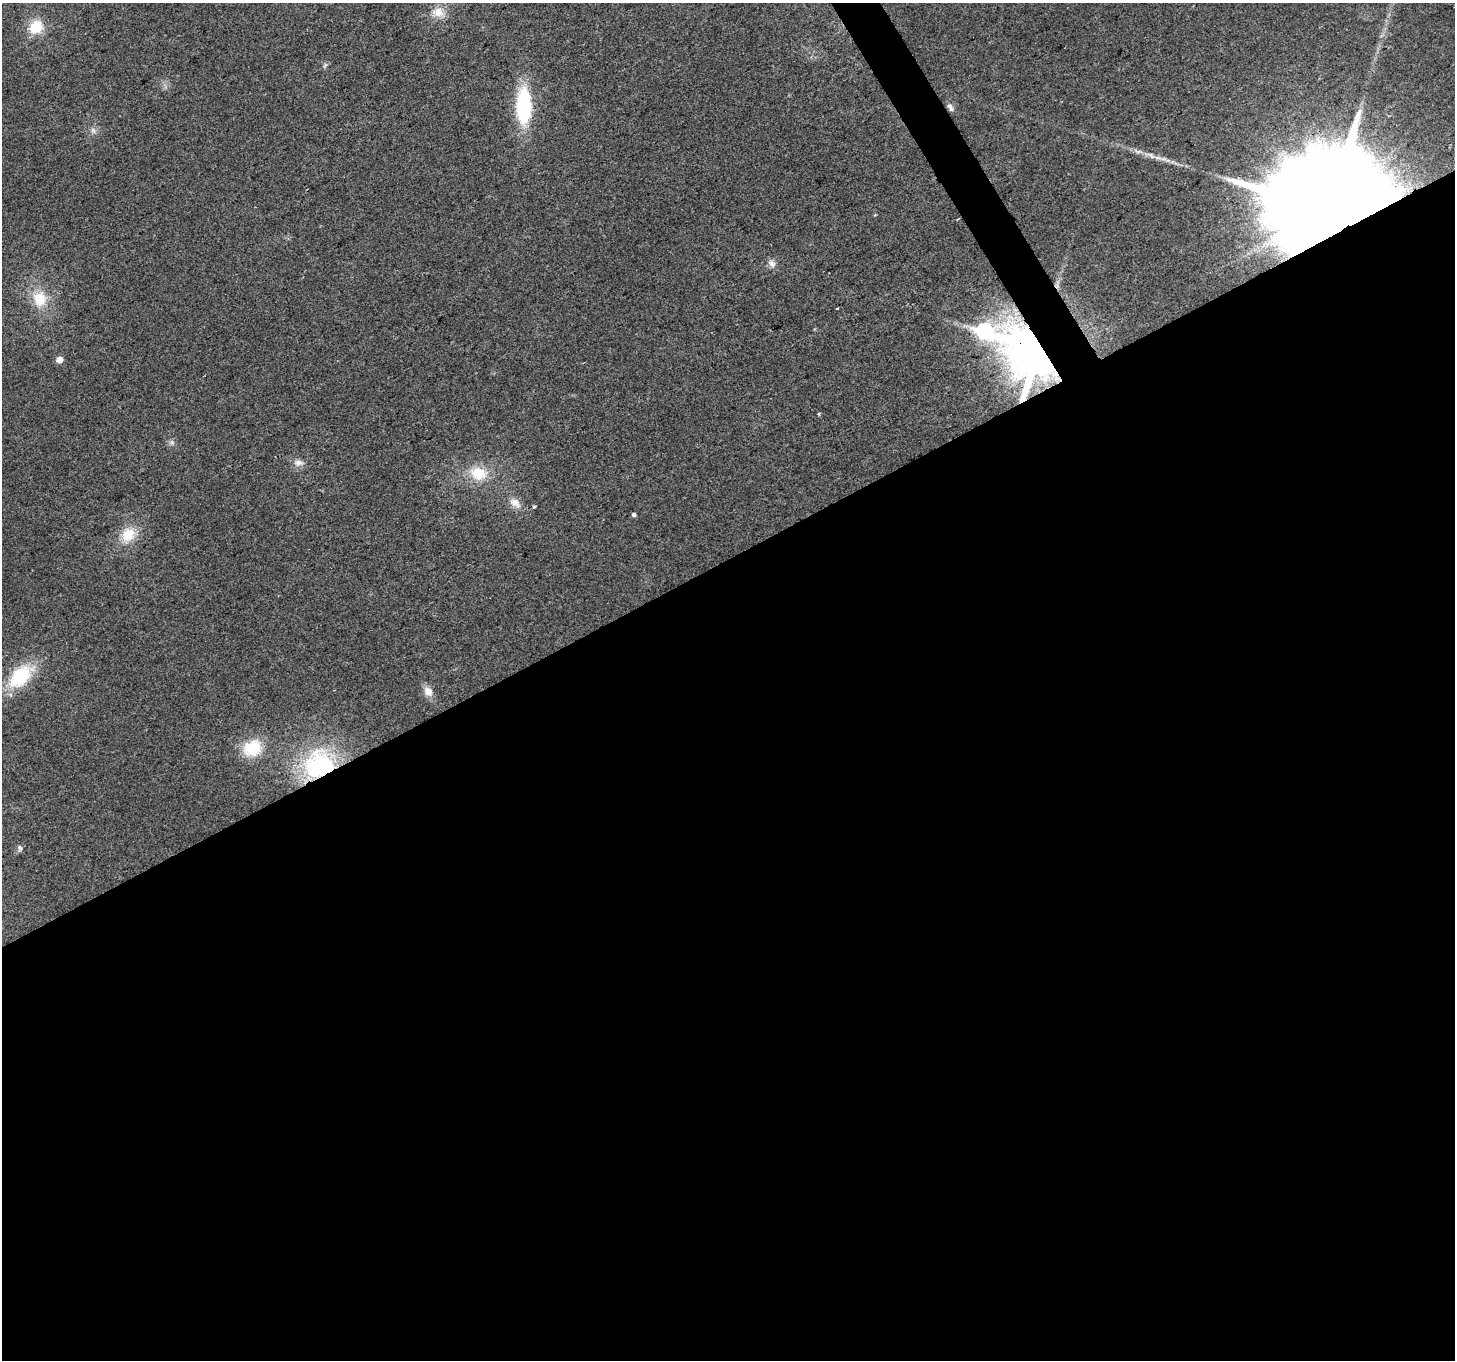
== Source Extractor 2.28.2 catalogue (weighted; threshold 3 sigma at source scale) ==
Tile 15 of 4 x 4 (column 3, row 4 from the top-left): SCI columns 2906-4358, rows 108-1465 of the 5813 x 5705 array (HDU 1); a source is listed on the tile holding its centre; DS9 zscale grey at full resolution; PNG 1457 x 1362 px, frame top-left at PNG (2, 3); no overlay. Shown black and unused: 60% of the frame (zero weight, under 2 of 3 exposures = <1% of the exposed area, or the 3 px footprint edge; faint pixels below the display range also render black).
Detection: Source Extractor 2.28.2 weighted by HDU 2 'WHT'; one run over the whole footprint, this tile lists its part. Background 0.035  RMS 0.0064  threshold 0.0286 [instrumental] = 3 sigma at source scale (4.5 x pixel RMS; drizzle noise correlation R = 1.50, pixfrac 1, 0.0396/0.0396 arcsec/px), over >= 5 px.
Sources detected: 28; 1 cosmic-ray / hot-pixel residue — not listed; the other 27 listed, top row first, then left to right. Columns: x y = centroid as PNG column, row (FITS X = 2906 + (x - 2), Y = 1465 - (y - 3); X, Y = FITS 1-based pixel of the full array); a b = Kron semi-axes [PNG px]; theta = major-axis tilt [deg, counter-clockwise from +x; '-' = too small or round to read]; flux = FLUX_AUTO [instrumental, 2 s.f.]
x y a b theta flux
438 12 17 13 -9 8
36 27 15 13 51 17
325 65 8 4 45 1.2
524 106 37 15 90 55
950 107 13 6 -61 2.6
93 130 9 5 -54 2.1
1151 155 14 6 -35 3.1
1163 159 9 4 0 2
1329 210 57 20 28 51000
875 215 4 3 - 0.59
772 263 12 8 -56 3.3
40 299 20 18 -77 18
837 308 3 2 - 0.83
984 331 15 8 -14 160
1037 350 12 12 - 6100
59 360 5 4 - 8
298 463 12 9 8 3.9
478 474 24 18 -11 18
515 503 16 10 -37 6.1
534 507 4 4 - 0.93
634 514 4 4 - 2
128 535 21 17 53 15
20 676 27 16 45 41
428 691 12 10 -60 5.9
252 748 21 17 26 25
320 766 31 27 -4 78
20 848 9 6 -80 1.6
Overlapping masked pixels (flux is a lower limit): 3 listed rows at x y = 1329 210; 1037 350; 320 766